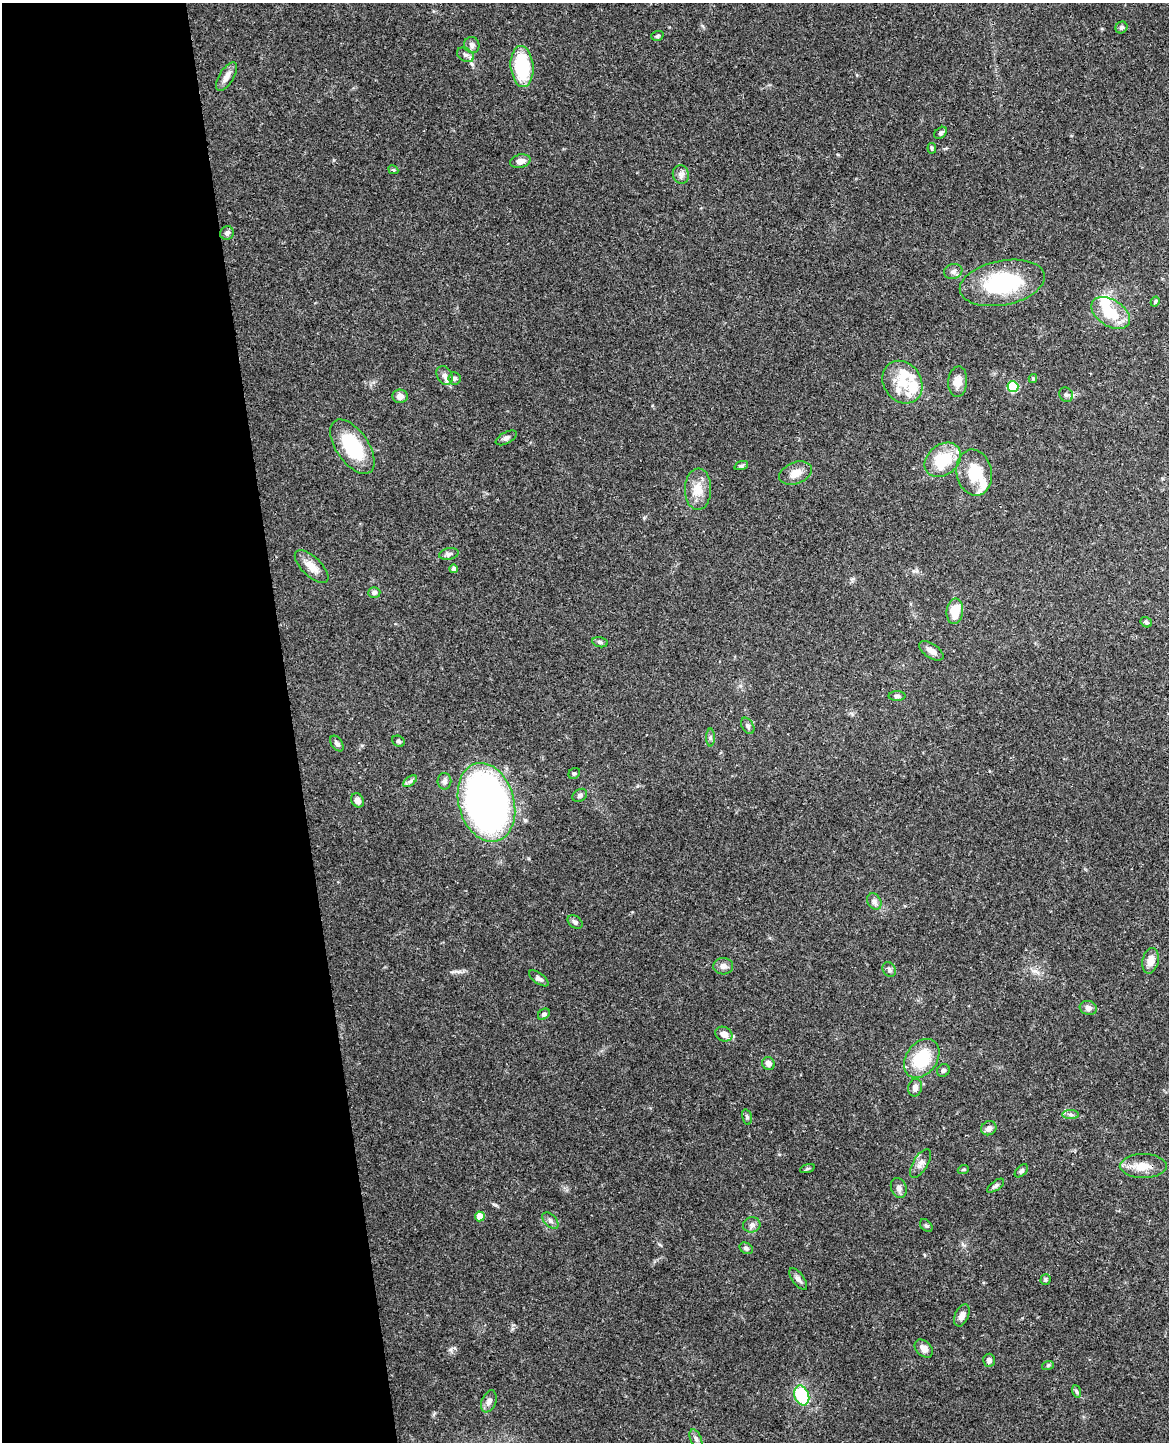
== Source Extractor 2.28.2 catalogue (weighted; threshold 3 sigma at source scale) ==
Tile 5 of 4 x 3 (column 1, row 2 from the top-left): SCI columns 57-1223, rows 1586-3025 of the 4783 x 4717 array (HDU 1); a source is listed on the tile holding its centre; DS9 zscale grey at full resolution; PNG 1171 x 1444 px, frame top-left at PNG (2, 3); each listed source drawn as its Kron ellipse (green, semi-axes under 4 px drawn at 4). Shown black and unused: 25% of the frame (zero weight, under 3 of 4 exposures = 6% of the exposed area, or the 3 px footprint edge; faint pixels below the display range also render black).
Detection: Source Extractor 2.28.2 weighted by HDU 2 'WHT'; one run over the whole footprint, this tile lists its part. Background 0.0784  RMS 0.0036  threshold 0.0162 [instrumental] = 3 sigma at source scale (4.5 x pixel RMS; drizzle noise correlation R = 1.50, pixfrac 1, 0.05/0.05 arcsec/px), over >= 5 px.
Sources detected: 92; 1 inside a brighter object's white glare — neither listed nor drawn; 3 inside a brighter listed object's ellipse — not listed separately; the other 88 listed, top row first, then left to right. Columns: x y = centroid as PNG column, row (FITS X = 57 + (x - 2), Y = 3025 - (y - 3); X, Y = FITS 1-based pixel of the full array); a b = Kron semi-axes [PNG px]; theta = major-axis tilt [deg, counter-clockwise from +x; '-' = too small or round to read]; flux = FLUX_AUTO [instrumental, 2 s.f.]
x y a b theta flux
1121 27 6 5 - 0.87
657 36 6 4 18 0.62
472 45 8 7 - 1.6
465 55 9 6 -29 1.3
522 66 20 11 -85 20
226 77 16 7 59 2.3
941 133 7 5 42 0.64
932 148 5 4 - 0.54
520 161 10 6 14 2.3
393 170 5 4 - 0.4
681 174 9 8 - 1.5
227 233 7 6 - 1.1
953 271 9 7 19 1.4
1002 283 43 22 11 30
1155 302 5 4 - 0.6
1111 313 21 13 -32 11
444 375 10 7 -59 1.6
455 378 6 6 - 0.93
1033 378 4 3 - 0.53
902 382 23 18 -55 9.9
958 382 15 9 85 3.2
1013 387 5 5 - 17
1066 395 7 6 - 0.98
400 396 8 6 -7 1.9
506 438 11 5 28 1.2
352 447 31 16 -55 20
943 460 20 15 39 15
741 466 7 4 18 0.61
796 473 17 10 21 3.5
974 473 23 17 -79 12
698 489 21 13 89 5.5
449 554 10 5 11 1
312 567 21 9 -44 4.1
453 569 4 4 - 1
374 593 6 5 - 1.1
955 611 13 8 83 7.8
1146 622 6 5 - 0.77
600 642 8 5 -11 0.78
931 651 14 7 -34 2.4
897 696 8 5 1 0.91
748 726 9 5 -60 0.98
710 737 9 4 90 0.78
398 741 6 5 - 0.69
337 743 9 5 -55 1.2
574 773 6 5 - 0.62
410 781 8 4 36 0.85
444 781 8 7 - 1.1
580 795 8 6 34 0.85
358 800 7 6 - 1.6
486 802 40 27 -74 170
874 901 8 6 -59 1.3
575 922 8 5 -35 1
1150 961 13 8 78 3.1
723 966 10 8 -3 1.7
889 969 8 6 -59 0.88
539 978 11 5 -36 1.1
1088 1008 8 7 - 1.6
544 1014 6 4 39 0.87
724 1034 9 7 -24 3
922 1058 21 15 53 16
768 1064 7 6 - 1.8
943 1070 7 6 - 0.75
915 1088 9 7 76 1.7
1071 1115 8 4 -1 0.93
747 1117 8 4 -76 0.74
989 1128 8 7 - 1.6
920 1163 16 7 59 2.1
1143 1166 23 12 0 5.3
807 1169 8 3 19 0.46
963 1170 5 3 - 0.43
1021 1171 8 5 43 0.82
996 1186 10 4 36 0.95
899 1188 10 7 -69 1.5
480 1216 5 5 - 4.8
550 1221 10 6 -45 1.1
752 1225 8 7 - 1.4
926 1226 7 5 -46 0.67
746 1248 7 5 -30 0.76
798 1279 12 5 -54 1.4
1046 1280 5 5 - 0.65
962 1315 11 7 66 2
924 1348 10 7 -45 1.8
989 1360 6 6 - 1.2
1048 1365 6 3 19 0.43
1076 1391 6 4 -71 0.58
802 1395 10 7 -71 23
489 1401 11 7 67 1.9
696 1439 10 5 -66 1